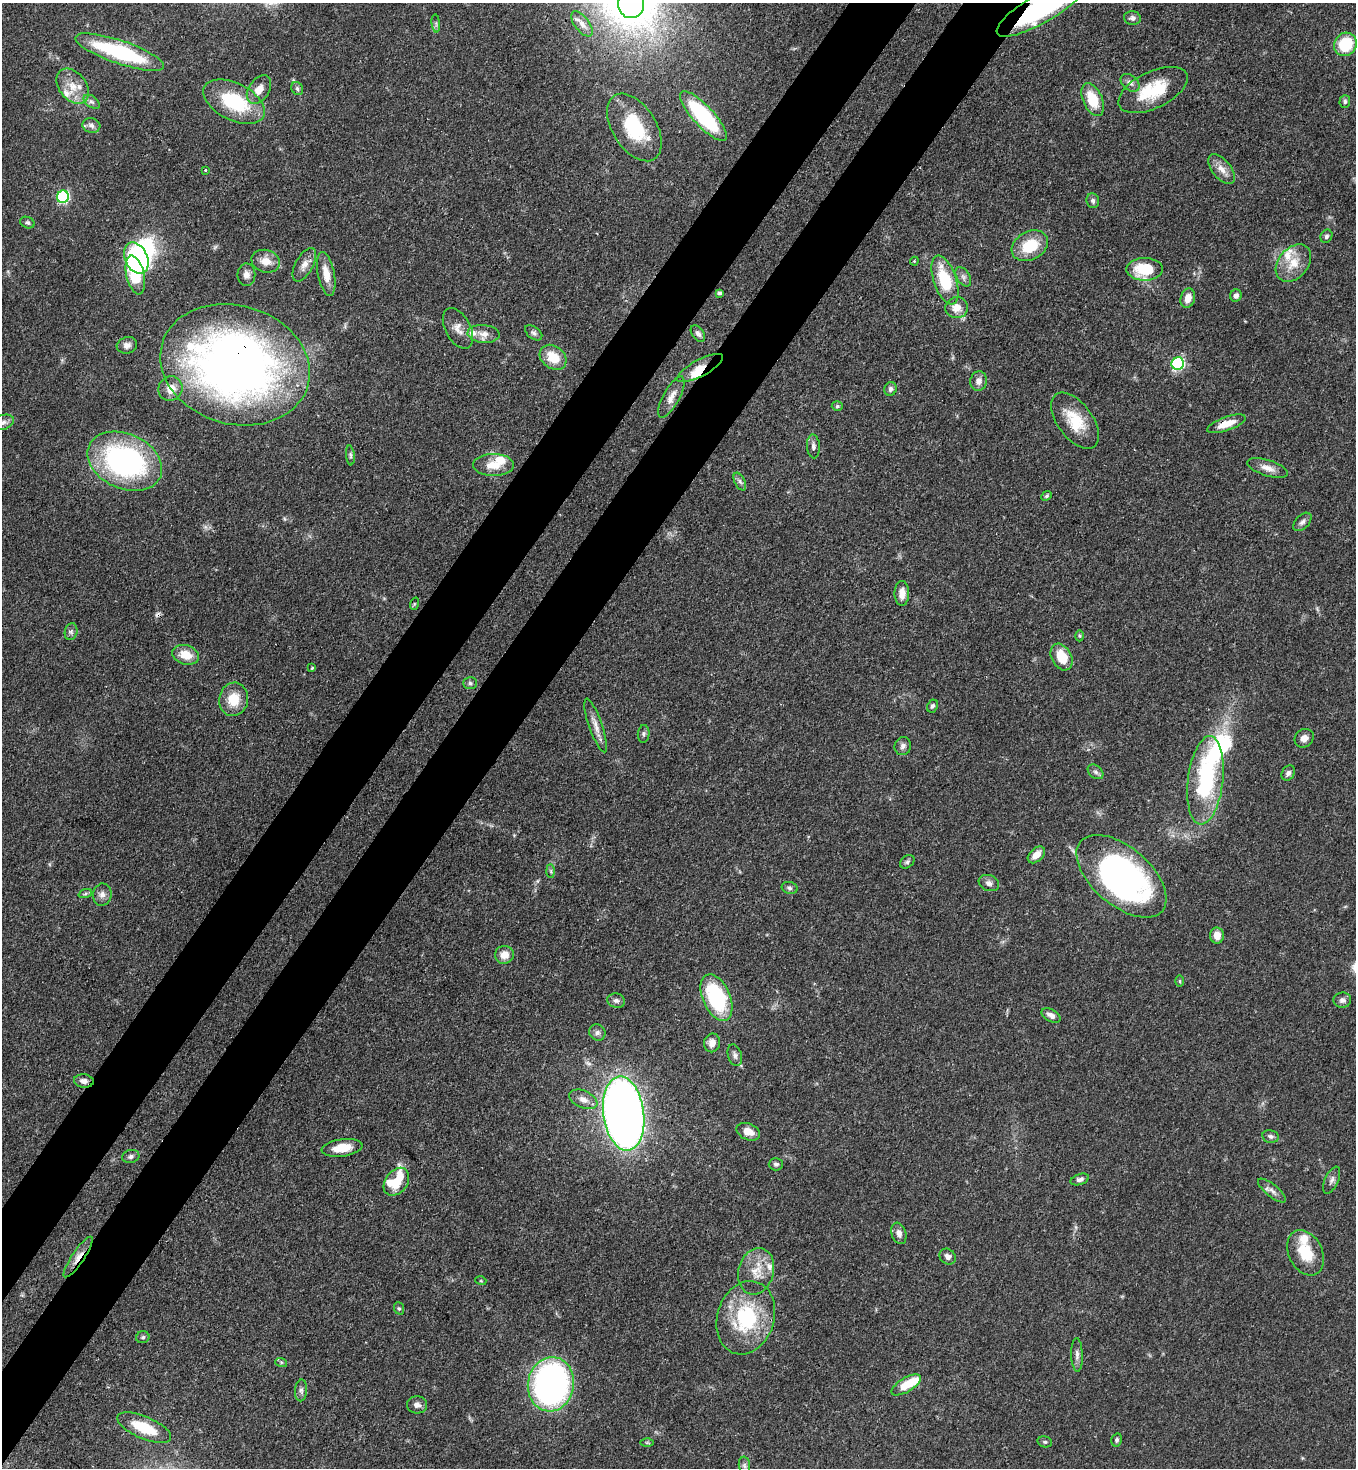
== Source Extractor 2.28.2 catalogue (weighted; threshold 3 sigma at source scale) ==
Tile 7 of 4 x 4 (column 3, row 2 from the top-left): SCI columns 3070-4423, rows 2990-4455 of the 6000 x 5978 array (HDU 1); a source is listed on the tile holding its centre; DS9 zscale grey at full resolution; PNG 1358 x 1470 px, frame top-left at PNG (2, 3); each listed source drawn as its Kron ellipse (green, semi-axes under 4 px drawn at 4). Shown black and unused: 9% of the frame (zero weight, under 3 of 4 exposures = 7% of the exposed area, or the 3 px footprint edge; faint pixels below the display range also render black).
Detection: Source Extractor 2.28.2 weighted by HDU 2 'WHT'; one run over the whole footprint, this tile lists its part. Background 0.0701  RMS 0.0036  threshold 0.016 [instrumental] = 3 sigma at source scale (4.5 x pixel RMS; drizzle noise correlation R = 1.50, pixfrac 1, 0.05/0.05 arcsec/px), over >= 5 px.
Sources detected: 148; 3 inside a brighter object's white glare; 1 cosmic-ray / hot-pixel residue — neither listed nor drawn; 11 inside a brighter listed object's ellipse — not listed separately; the other 133 listed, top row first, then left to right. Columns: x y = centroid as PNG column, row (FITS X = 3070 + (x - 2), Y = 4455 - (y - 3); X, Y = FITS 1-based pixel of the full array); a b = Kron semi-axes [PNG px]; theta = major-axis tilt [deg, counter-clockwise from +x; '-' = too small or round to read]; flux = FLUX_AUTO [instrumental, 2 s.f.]
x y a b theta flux
631 4 14 13 - 63
1042 8 51 14 30 60
1132 18 8 6 -9 1.3
436 23 9 3 -85 0.71
582 24 15 7 -52 2.4
1345 44 12 11 - 15
120 52 47 11 -19 38
1130 83 10 7 -39 1.6
73 86 20 13 -51 6.2
297 88 7 5 -60 0.85
259 90 16 10 56 4
1153 90 37 18 26 16
1093 100 17 9 -65 10
1345 101 6 5 - 0.85
91 102 9 5 -35 1.1
234 102 33 18 -26 24
703 116 32 10 -47 40
91 125 9 7 -15 1.5
634 127 37 22 -57 22
1221 169 18 9 -49 3.3
205 170 3 2 - 0.46
63 197 6 6 - 45
1093 201 7 6 - 0.98
27 223 7 5 -21 0.81
1326 236 7 5 62 0.86
1030 246 19 14 28 12
136 258 16 11 -64 59
266 261 14 11 -16 4.4
914 261 4 4 - 0.43
1293 263 21 14 50 7
304 265 18 9 61 2.9
1145 269 18 11 1 15
326 274 22 8 -79 5
135 275 20 9 -77 15
246 275 11 9 -89 2
963 277 11 6 -59 1.4
945 280 25 11 -71 17
720 293 4 4 - 0.84
1236 296 6 5 - 1.2
1188 298 10 7 76 3.5
957 308 11 10 - 3.9
458 328 22 12 -62 4
534 333 10 6 -37 1
484 334 16 9 -5 3.1
698 334 9 6 -53 1.2
127 345 10 8 17 1.8
553 357 14 11 -38 7.7
1178 364 6 6 - 52
235 365 76 59 -16 260
700 368 26 8 28 5.2
979 381 9 8 - 2.1
170 389 12 11 - 3.4
891 389 7 6 - 1.2
671 397 23 8 61 3.2
837 406 5 4 - 0.62
1075 421 32 17 -53 11
2 422 12 7 17 1.9
1226 424 20 7 20 5.3
813 446 12 6 -87 1.4
350 455 10 4 -85 0.75
125 461 39 27 -24 80
494 465 20 11 1 6
1268 468 21 8 -18 3.3
740 482 9 5 -63 1
1047 496 6 4 41 0.54
1302 522 11 6 45 1.4
902 593 12 7 -90 3.4
414 604 6 4 72 0.43
71 632 8 6 75 1.1
1080 636 5 3 - 0.43
186 655 14 9 -17 6
1062 657 14 10 -62 8.8
312 668 4 4 - 0.47
470 683 7 6 - 0.84
234 699 17 14 81 8.2
932 706 7 5 63 0.93
596 726 28 6 -71 3.4
644 734 9 6 84 0.87
1304 738 10 8 39 2.3
903 746 9 8 - 1.4
1095 772 9 6 -40 1.1
1288 773 8 6 59 1.2
1205 780 44 17 83 41
1036 855 10 6 43 3.5
907 862 8 5 40 0.93
551 871 7 4 -89 0.66
1121 876 54 29 -41 120
989 883 10 8 -21 1.7
790 888 8 6 -16 0.86
85 894 7 4 19 0.72
102 895 11 9 82 2
1217 935 8 7 - 3.2
504 955 9 9 - 3.8
1180 981 6 4 -89 0.44
716 998 25 13 -67 34
1342 1000 9 7 8 1.3
616 1001 9 7 -13 1.3
1051 1016 10 6 -30 2
597 1033 8 8 - 1.3
712 1043 9 8 - 2.9
735 1055 11 7 -73 1.4
84 1081 10 6 -6 2
583 1099 15 8 -23 2.6
624 1114 37 20 -82 360
748 1132 12 8 -23 3.8
1271 1136 8 6 -11 1.1
342 1148 20 8 8 6.3
131 1157 8 6 15 1.1
776 1164 7 6 - 1
1080 1179 9 5 18 1.2
1332 1180 14 6 66 1.5
396 1182 15 11 53 9.5
1272 1191 17 6 -39 2
899 1233 11 7 -71 2
1306 1253 24 17 -63 11
78 1257 24 6 56 3.8
948 1257 9 7 -38 1.7
756 1271 23 17 74 7.6
481 1281 5 3 - 0.34
399 1308 6 5 - 0.58
746 1318 37 28 73 30
143 1337 7 6 - 0.77
1077 1355 17 6 -88 1.7
281 1362 6 4 -18 0.49
551 1384 27 23 80 130
906 1385 16 7 31 7.9
301 1390 11 6 85 1.2
417 1405 10 8 -5 1.8
144 1428 29 11 -23 13
1117 1440 6 5 - 0.66
1045 1442 7 5 -13 0.66
647 1443 6 4 -1 0.54
744 1465 9 5 -84 1.1
Overlapping masked pixels (flux is a lower limit): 7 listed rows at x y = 1042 8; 235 365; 700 368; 1226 424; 1121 876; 84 1081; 78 1257
Isophote crosses this tile's border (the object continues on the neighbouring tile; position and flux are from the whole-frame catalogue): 3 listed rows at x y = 631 4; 1042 8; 2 422